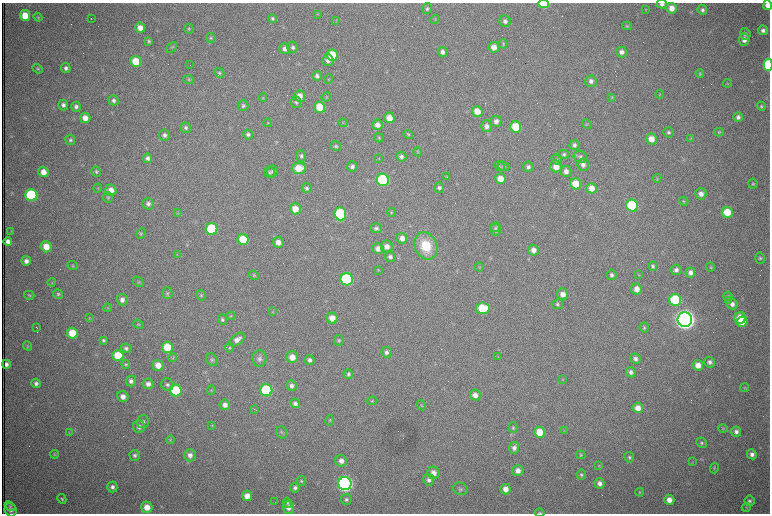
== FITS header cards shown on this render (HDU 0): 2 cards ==
NAXIS1  =                 1536 /fastest changing axis
NAXIS2  =                 1023 /next to fastest changing axis

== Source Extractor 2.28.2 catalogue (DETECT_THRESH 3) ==
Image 1536 x 1023 px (HDU 0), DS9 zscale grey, zoomed out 1/2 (1 PNG px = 2 x 2 image px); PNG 772 x 516 px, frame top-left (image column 1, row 1022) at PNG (2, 3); each listed source drawn as its Kron ellipse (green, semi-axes under 4 px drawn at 4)
Background 1080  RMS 17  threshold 50.1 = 3 sigma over >= 5 px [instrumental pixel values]
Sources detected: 335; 66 cannot appear on this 1/2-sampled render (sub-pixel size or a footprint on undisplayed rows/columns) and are neither listed nor drawn; the other 269 listed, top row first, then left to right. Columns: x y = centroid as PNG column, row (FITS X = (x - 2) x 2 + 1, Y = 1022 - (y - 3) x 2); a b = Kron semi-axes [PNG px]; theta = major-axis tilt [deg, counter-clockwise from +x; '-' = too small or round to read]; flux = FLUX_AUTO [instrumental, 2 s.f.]
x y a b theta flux
543 4 5 4 - 1.3e+05
662 4 5 4 - 1.1e+04
768 5 5 4 - 2.5e+04
671 8 5 5 - 3.2e+04
427 9 5 5 - 7.1e+03
646 10 4 3 - 2.5e+03
702 10 5 4 - 9.4e+03
318 14 4 2 - 2.3e+03
25 15 5 5 - 6.5e+04
38 17 4 4 - 4.5e+03
91 18 3 1 - 4.3e+03
272 19 4 4 - 6.8e+03
435 19 4 2 - 2.5e+03
336 21 4 2 - 2.4e+03
505 21 6 5 - 1.2e+04
627 26 5 4 - 4.2e+03
140 28 5 5 - 3.1e+04
189 29 5 4 - 4.8e+03
763 30 5 5 - 1.2e+04
745 34 5 5 - 9.9e+03
211 38 5 4 - 5.5e+03
744 40 6 5 - 2.3e+04
149 41 4 3 - 5.6e+03
503 44 4 4 - 3.9e+03
171 47 6 3 43 4.4e+03
293 47 5 5 - 8.7e+03
494 47 5 5 - 2.9e+04
285 49 5 5 - 1.8e+04
442 52 5 4 - 1.3e+04
622 52 5 5 - 1.7e+04
332 55 5 5 - 1.2e+05
328 60 6 5 - 1.5e+04
136 61 5 5 - 8.8e+04
190 65 2 1 - 9.9e+04
768 65 6 4 -87 2.2e+05
66 68 5 5 - 1.1e+04
37 69 5 4 - 5.1e+03
219 73 5 4 - 6.0e+03
700 73 4 4 - 4.6e+03
317 76 5 4 - 9.7e+03
329 79 5 3 - 3.3e+03
189 80 5 4 - 4.5e+03
591 81 5 5 - 1.4e+04
728 83 4 3 - 2.4e+03
660 94 4 2 - 2.2e+03
300 96 6 5 - 3.2e+04
326 97 5 3 - 3.2e+03
612 97 4 4 - 3.3e+03
263 98 4 4 - 3.5e+03
114 100 5 5 - 1.0e+04
296 102 6 5 - 6.7e+03
63 105 5 5 - 1.3e+04
243 105 5 5 - 7.3e+03
761 106 5 4 - 5.7e+03
76 107 5 4 - 1.2e+04
320 107 5 5 - 9.3e+04
477 111 5 5 - 4.2e+04
738 117 4 4 - 1.2e+04
85 118 5 5 - 3.1e+04
389 118 5 5 - 4.4e+04
496 121 5 5 - 1.7e+04
268 123 4 3 - 2.7e+03
343 123 4 2 - 3.2e+03
587 124 5 3 - 3.8e+03
377 125 5 5 - 2.3e+04
487 126 6 5 - 1.6e+04
516 127 5 5 - 1.3e+05
186 128 5 5 - 8.3e+03
668 132 5 5 - 7.6e+03
719 132 5 4 - 3.6e+03
248 134 5 4 - 1.0e+04
408 134 5 4 - 4.3e+03
165 135 5 5 - 1.2e+04
379 138 5 4 - 4.3e+03
691 138 4 3 - 3.1e+03
651 139 5 5 - 4.4e+04
70 140 5 5 - 7.0e+03
575 145 5 5 - 9.5e+03
336 146 5 4 - 6.2e+03
418 152 5 3 - 3.0e+03
564 154 5 4 - 7.1e+03
301 156 5 5 - 8.1e+03
401 157 5 5 - 1.1e+04
580 157 7 6 - 1.0e+04
148 158 4 4 - 1.1e+04
379 159 3 3 - 3.0e+03
557 160 5 4 - 5.9e+03
583 165 6 6 - 1.5e+04
500 166 5 4 - 5.5e+03
504 166 6 4 -24 6.3e+03
556 166 6 5 - 3.2e+04
352 167 5 5 - 1.4e+04
528 167 5 5 - 9.5e+03
299 168 7 5 4 7.2e+04
272 171 6 5 - 7.2e+03
566 171 5 5 - 1.9e+04
43 172 5 5 - 3.6e+04
96 172 5 4 - 6.7e+03
270 172 6 5 - 6.9e+03
447 177 3 3 - 2.2e+03
657 178 4 4 - 3.1e+03
501 179 5 5 - 4.2e+04
383 180 6 6 - 4.8e+05
576 184 6 5 - 8.3e+04
753 184 5 4 - 4.8e+03
98 188 4 3 - 3.2e+03
307 188 5 5 - 7.0e+03
439 188 5 5 - 9.6e+03
591 188 5 5 - 3.5e+04
111 190 6 5 - 3.5e+04
701 194 6 5 - 2.1e+04
31 195 6 6 - 3.7e+05
108 197 5 4 - 5.5e+03
684 201 5 4 - 4.2e+03
148 204 6 5 - 1.3e+04
632 205 6 6 - 2.6e+05
295 209 5 5 - 4.7e+04
391 212 4 3 - 3.4e+03
727 212 5 5 - 8.2e+04
178 213 4 3 - 2.9e+03
340 214 6 6 - 2.7e+05
496 227 5 5 - 5.5e+03
376 228 5 5 - 9.6e+03
212 229 6 6 - 2.9e+05
495 230 6 5 - 7.1e+03
11 231 4 3 - 2.6e+03
141 234 5 4 - 5.1e+03
402 238 5 5 - 2.5e+04
243 240 5 5 - 1.1e+05
8 241 4 4 - 1.7e+04
278 242 5 5 - 2.4e+04
426 246 14 11 -66 1.1e+05
46 247 6 5 - 5.1e+04
387 247 6 6 - 2.3e+04
378 248 5 5 - 2.0e+04
533 250 5 5 - 2.4e+04
177 254 3 2 - 1.9e+03
390 257 5 5 - 1.1e+04
760 258 6 5 - 7.1e+03
26 261 5 5 - 1.7e+04
73 266 5 4 - 4.8e+03
653 266 5 4 - 7.5e+03
479 267 4 4 - 3.4e+03
711 267 4 4 - 3.9e+03
378 270 3 3 - 2.1e+03
676 270 5 5 - 1.4e+04
690 273 5 5 - 1.6e+04
254 275 5 4 - 4.2e+03
612 275 5 5 - 9.5e+03
639 275 4 2 - 2.4e+03
347 279 6 6 - 4.3e+05
138 282 6 4 -46 5.5e+03
52 283 4 4 - 3.6e+03
636 289 6 5 - 3.0e+04
167 293 6 5 - 6.3e+03
58 294 5 5 - 6.1e+03
563 294 6 5 - 2.6e+04
29 295 5 4 - 5.0e+03
201 295 5 4 - 5.2e+03
728 296 5 4 - 5.4e+03
122 300 5 5 - 1.8e+04
675 300 6 6 - 2.7e+05
728 300 2 2 - 2.3e+03
557 304 5 5 - 6.1e+03
732 304 5 5 - 1.7e+04
108 308 4 3 - 3.0e+03
483 308 7 6 - 1.2e+05
273 311 3 3 - 2.7e+03
231 316 4 3 - 2.4e+03
90 318 4 3 - 2.9e+03
332 318 5 5 - 3.8e+04
740 318 6 5 - 7.1e+04
685 319 7 7 - 4.1e+06
222 320 5 4 - 7.6e+03
742 322 5 5 - 5.4e+04
138 324 5 4 - 4.4e+03
36 327 2 1 - 1.9e+03
644 328 5 5 - 5.1e+03
72 333 5 5 - 8.3e+04
237 339 9 5 38 2.2e+04
103 340 4 4 - 5.6e+03
339 340 5 5 - 6.0e+03
27 346 5 3 - 3.2e+03
167 347 5 5 - 9.3e+04
126 348 5 4 - 8.6e+03
230 348 4 4 - 3.9e+03
386 352 5 5 - 1.2e+04
118 355 5 5 - 9.3e+04
292 357 6 6 - 3.8e+04
498 357 3 2 - 2.0e+03
173 358 4 3 - 3.5e+03
259 359 8 7 - 1.3e+04
635 359 5 5 - 1.3e+04
212 360 7 5 -54 7.9e+03
310 360 5 5 - 1.1e+04
710 362 5 5 - 1.2e+04
6 364 4 3 - 1.3e+04
126 364 5 4 - 4.8e+03
158 365 5 5 - 3.9e+04
698 365 5 5 - 3.0e+04
631 372 5 4 - 1.2e+04
348 374 5 4 - 7.4e+03
563 379 3 2 - 1.7e+03
131 381 5 5 - 1.3e+04
36 383 4 4 - 1.1e+04
148 384 5 5 - 1.9e+04
167 385 6 6 - 9.7e+03
292 386 5 5 - 1.4e+04
744 388 4 4 - 3.5e+03
176 390 6 5 - 2.0e+05
211 390 4 4 - 3.6e+03
266 390 6 6 - 3.6e+05
475 395 5 5 - 2.2e+04
123 397 6 5 - 2.6e+04
372 401 5 3 - 4.0e+03
295 403 5 4 - 1.3e+04
225 405 5 5 - 1.9e+04
421 405 5 3 - 3.6e+03
638 408 5 5 - 3.0e+04
254 409 4 1 - 2.5e+03
330 420 5 3 - 3.2e+03
143 421 6 6 - 1.1e+04
212 425 3 3 - 2.5e+03
139 427 6 6 - 1.5e+04
513 428 5 4 - 5.1e+03
723 429 4 4 - 3.6e+03
564 431 3 2 - 2.0e+03
69 432 3 2 - 2.2e+03
282 432 6 5 - 6.3e+03
539 432 5 5 - 6.8e+04
736 432 5 5 - 1.3e+04
170 440 4 4 - 3.8e+03
701 443 5 4 - 6.7e+03
514 448 6 5 - 1.5e+04
54 454 4 4 - 3.3e+03
752 454 5 5 - 1.5e+04
135 455 5 5 - 8.6e+03
190 455 6 6 - 1.9e+04
581 455 5 4 - 4.2e+03
629 457 5 4 - 6.6e+03
341 461 6 5 - 2.1e+04
693 462 3 2 - 2.1e+03
599 466 4 3 - 3.2e+03
714 468 5 3 - 3.6e+03
518 471 6 5 - 2.3e+04
433 473 6 6 - 2.4e+04
581 475 5 5 - 6.1e+03
429 480 6 5 - 1.3e+04
301 481 5 4 - 4.7e+03
599 483 5 5 - 1.8e+04
345 484 6 6 - 1.5e+06
112 487 5 5 - 1.3e+04
295 488 4 4 - 1.2e+04
460 489 7 6 - 9.0e+03
505 489 5 5 - 2.8e+04
640 492 4 4 - 4.1e+03
247 496 5 5 - 2.9e+04
62 499 5 4 - 4.8e+03
346 499 5 5 - 8.6e+03
669 500 5 5 - 2.7e+04
749 501 5 5 - 8.0e+03
275 502 3 1 - 3.1e+03
287 503 5 4 - 5.5e+03
10 506 6 4 -39 6.3e+03
147 507 6 5 - 4.8e+04
746 507 4 4 - 3.4e+03
288 508 6 5 - 2.2e+04
11 510 7 6 - 1.3e+04
540 513 5 3 - 3.8e+03
At the frame edge (FLAGS 8, measured only in part): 5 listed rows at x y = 543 4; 662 4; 768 5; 768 65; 540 513
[66 sub-pixel or undisplayed-footprint detections neither listed nor drawn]